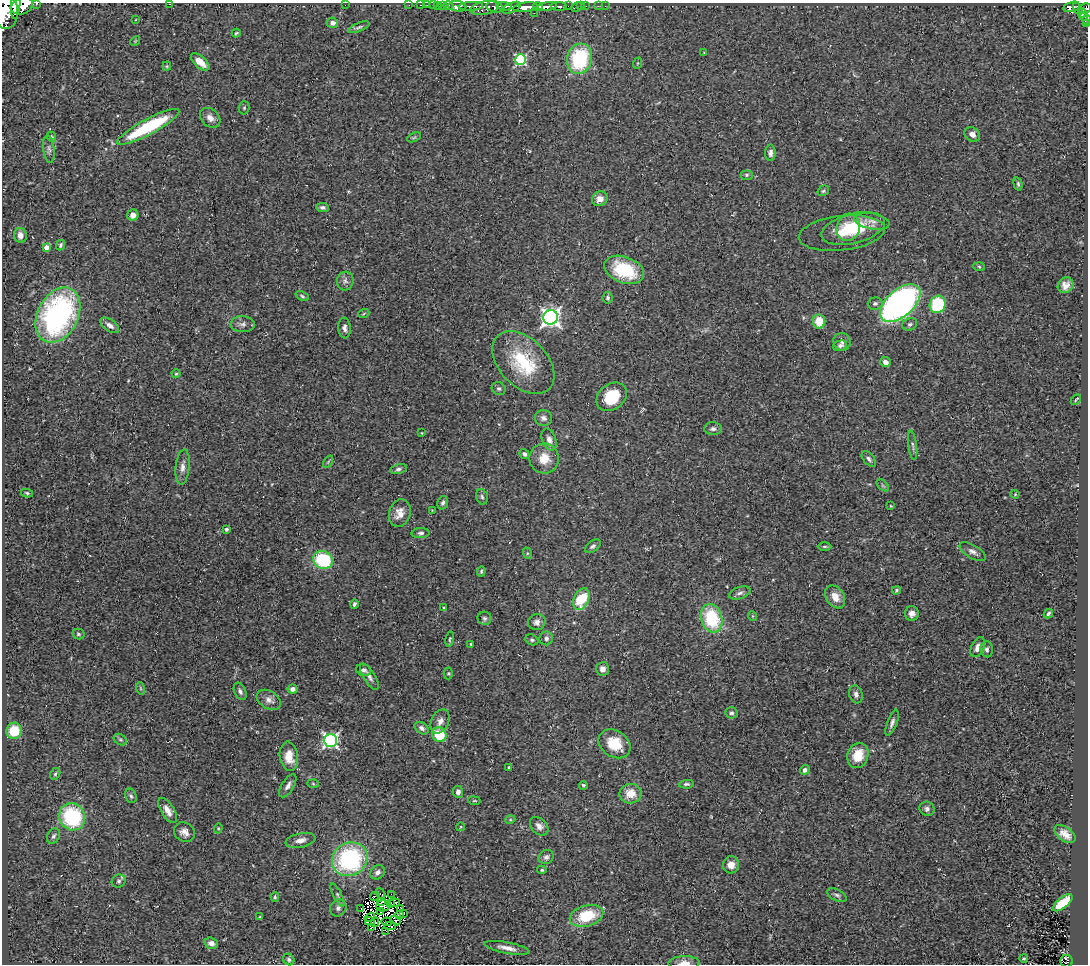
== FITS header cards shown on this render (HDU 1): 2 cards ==
NAXIS1  =                 1086
NAXIS2  =                  962

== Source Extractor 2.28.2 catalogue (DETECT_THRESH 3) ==
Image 1086 x 962 px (HDU 1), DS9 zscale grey, 1 PNG px = 1 image px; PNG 1090 x 966 px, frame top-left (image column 1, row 962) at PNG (2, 3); each listed source drawn as its Kron ellipse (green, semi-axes under 4 px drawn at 4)
Background 0.102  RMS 0.016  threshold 0.0475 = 3 sigma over >= 5 px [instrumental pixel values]
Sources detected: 231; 10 with non-positive FLUX_AUTO (blend fragments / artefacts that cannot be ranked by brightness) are neither listed nor drawn; the other 221 listed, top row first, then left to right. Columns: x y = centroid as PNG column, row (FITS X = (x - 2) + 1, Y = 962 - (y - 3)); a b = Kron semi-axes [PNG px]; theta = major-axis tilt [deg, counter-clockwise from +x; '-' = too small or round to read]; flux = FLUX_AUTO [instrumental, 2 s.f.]
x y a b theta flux
36 4 3 2 - 8
169 4 2 2 - 8.2
16 5 14 4 86 220
345 5 2 2 - 0.61
409 5 2 2 - 2.8
421 5 3 2 - 5.3
427 5 2 2 - 2.5
433 5 2 2 - 1.5
438 5 3 2 - 3.8
22 6 11 8 22 330
443 6 4 3 - 8.1
448 6 5 3 - 15
457 6 9 5 -6 150
471 6 12 3 3 84
504 6 8 3 -6 50
538 6 5 3 - 41
559 6 8 3 -3 31
568 6 3 2 - 1.3
581 6 2 2 - 1.3
586 6 2 2 - 2.2
598 6 3 2 - 2.6
605 6 3 2 - 1.7
495 7 8 5 -14 73
525 7 12 4 9 280
547 7 10 3 7 150
576 7 6 3 27 5.4
1072 7 8 5 15 28
485 8 14 6 10 50
512 8 10 5 25 120
1078 8 6 3 -57 19
1085 9 6 4 27 36
4 10 19 13 -78 980
534 13 2 2 - 2.8
1082 13 5 2 - 10
1084 17 4 3 - 15
135 20 4 2 - 0.8
1086 20 5 2 - 6.4
332 23 5 5 - 5.4
1087 23 3 2 - 4.5
359 27 11 4 22 2.5
236 33 4 3 - 1.4
135 41 5 4 - 1.2
704 53 4 3 - 0.87
579 59 15 12 74 93
521 60 5 5 - 140
200 62 11 5 -42 14
638 63 6 3 70 1.2
167 66 4 4 - 1.2
244 108 6 5 - 1.7
210 118 11 8 -42 7.5
148 127 35 7 28 89
972 134 8 6 -36 6.8
51 137 5 4 - 1.4
414 137 7 4 23 1.4
49 149 14 5 -83 4.4
770 153 8 5 90 4.2
746 175 6 5 - 2.1
1018 184 7 4 -75 1.7
823 191 6 5 - 1.7
600 199 8 7 - 9.6
323 207 6 4 -7 3.2
133 215 5 5 - 6.1
872 221 18 8 -10 8
848 227 13 11 74 20
853 228 32 15 14 55
842 233 43 17 7 31
20 235 7 6 - 7.8
60 245 5 4 - 2.3
46 247 4 4 - 12
979 267 5 3 - 1.3
624 270 21 13 -21 60
345 281 9 8 - 4.6
1066 285 8 7 - 6.8
302 296 7 4 -22 1.9
608 298 6 5 - 1.8
900 303 24 13 41 440
875 304 7 6 - 2.6
938 304 9 7 62 71
364 313 6 3 21 1.3
58 315 29 20 62 250
551 317 7 7 - 510
819 322 7 6 - 20
243 324 12 8 -4 5
910 324 7 6 - 2.4
110 325 11 5 -35 5.7
344 328 10 6 -85 4
842 342 9 8 - 4.2
840 346 7 5 13 2.6
885 362 5 5 - 5.5
523 363 37 24 -46 67
176 374 4 4 - 1.2
499 389 7 6 - 2.4
612 397 16 12 39 34
1076 400 6 2 45 1.3
543 418 9 7 -17 4.1
713 429 9 6 3 3.4
422 433 3 2 - 0.65
549 440 11 7 -71 5.3
913 445 15 3 -83 2.7
524 454 5 4 - 2.7
544 458 15 15 - 19
869 459 9 5 -50 3
328 462 6 4 57 1.4
183 467 17 7 84 7.2
398 469 8 5 12 2.9
883 485 7 4 -45 1.8
27 493 6 4 -12 1.6
1015 494 4 4 - 1
482 497 8 5 -73 2.4
443 503 7 5 74 2.6
891 506 4 3 - 0.9
432 510 2 2 - 0.61
400 513 14 10 73 12
226 529 4 3 - 2.8
421 533 9 5 2 2.8
593 546 9 5 36 2.7
825 546 7 3 0 1.6
973 552 14 6 -31 5.2
527 553 6 4 -72 1.5
323 560 10 8 -26 68
481 571 5 4 - 1.4
896 590 4 4 - 2
740 593 11 6 19 4.2
835 597 12 9 -56 12
581 599 11 7 64 45
354 604 4 3 - 2.9
444 608 3 3 - 1.2
1048 613 5 4 - 2
912 614 7 7 - 5.3
752 616 5 3 - 0.78
484 618 7 6 - 2.4
712 618 14 10 -75 65
537 622 9 8 - 5.2
78 634 6 5 - 2
546 638 7 7 - 3.9
450 639 7 3 78 1.6
532 640 6 5 - 1.9
471 644 4 2 - 1.2
978 647 11 6 63 7.5
987 649 8 6 -87 3.5
602 669 7 6 - 5.1
364 670 8 5 -16 4.1
448 673 6 4 89 1.4
369 677 15 5 -58 4.9
140 688 6 4 -71 1.6
293 689 5 4 - 5.8
240 691 9 6 -65 3.5
856 694 9 6 -72 4
269 700 13 8 -32 6.8
732 713 6 5 - 2.3
440 721 13 8 64 6.7
892 723 14 5 70 4.1
422 728 8 5 -35 3.4
14 731 8 7 - 31
439 735 7 7 - 37
120 740 7 5 -33 1.7
330 740 6 6 - 290
615 744 17 13 -34 27
858 755 13 10 69 22
289 756 14 9 -82 15
509 767 4 3 - 1.8
805 770 5 4 - 3.8
55 774 6 5 - 1.8
313 784 6 4 -3 1.3
686 784 7 4 5 2.2
583 785 4 4 - 1.8
288 786 13 6 58 5
458 792 6 5 - 4
630 794 11 10 - 16
131 796 7 5 -67 2.3
474 801 6 3 -7 1.1
927 809 7 7 - 3.6
168 810 14 6 -57 8.9
72 817 14 12 -58 91
510 820 5 3 - 0.99
539 826 11 7 -45 5.7
460 827 4 3 - 0.82
218 828 5 4 - 1.3
184 832 11 9 -33 6.7
1065 834 12 7 -35 8.9
54 836 8 6 63 2.9
300 840 15 7 12 7.8
546 857 8 7 - 3.2
350 859 18 16 32 140
731 865 8 8 - 8.5
542 870 5 4 - 1.4
378 872 8 6 41 4.8
119 881 7 6 - 2.3
380 894 6 3 -51 2.2
338 895 13 4 -62 2.6
391 895 4 3 - 2.1
837 895 10 5 -26 3.1
375 896 5 2 - 1.5
275 897 5 4 - 1.4
382 901 3 2 - 1.9
395 903 5 3 - 3.3
1063 903 12 5 39 45
390 904 4 3 - 3.4
383 906 7 5 1 4
338 908 9 8 - 4.2
361 908 2 2 - 0.77
401 908 2 2 - 2.3
381 912 3 2 - 0.88
403 913 3 2 - 1.3
399 915 4 3 - 3.3
586 916 17 10 16 41
260 917 4 3 - 1.1
370 917 5 2 - 0.5
396 920 5 2 - 2.3
370 921 5 2 - 1.2
375 922 5 3 - 1.4
387 922 5 2 - 0.52
390 926 6 2 0 1.4
372 927 3 2 - 3.3
385 931 2 2 - 0.044
211 943 7 5 -19 5.6
507 948 23 5 -11 8.9
1024 958 4 3 - 1.2
289 959 6 5 - 2.5
1067 961 6 6 - 12
684 963 15 6 1 7.9
At the frame edge (FLAGS 8, measured only in part): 8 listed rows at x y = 36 4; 169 4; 16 5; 1085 9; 4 10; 1086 20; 1087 23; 684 963
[10 non-positive-flux detections neither listed nor drawn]